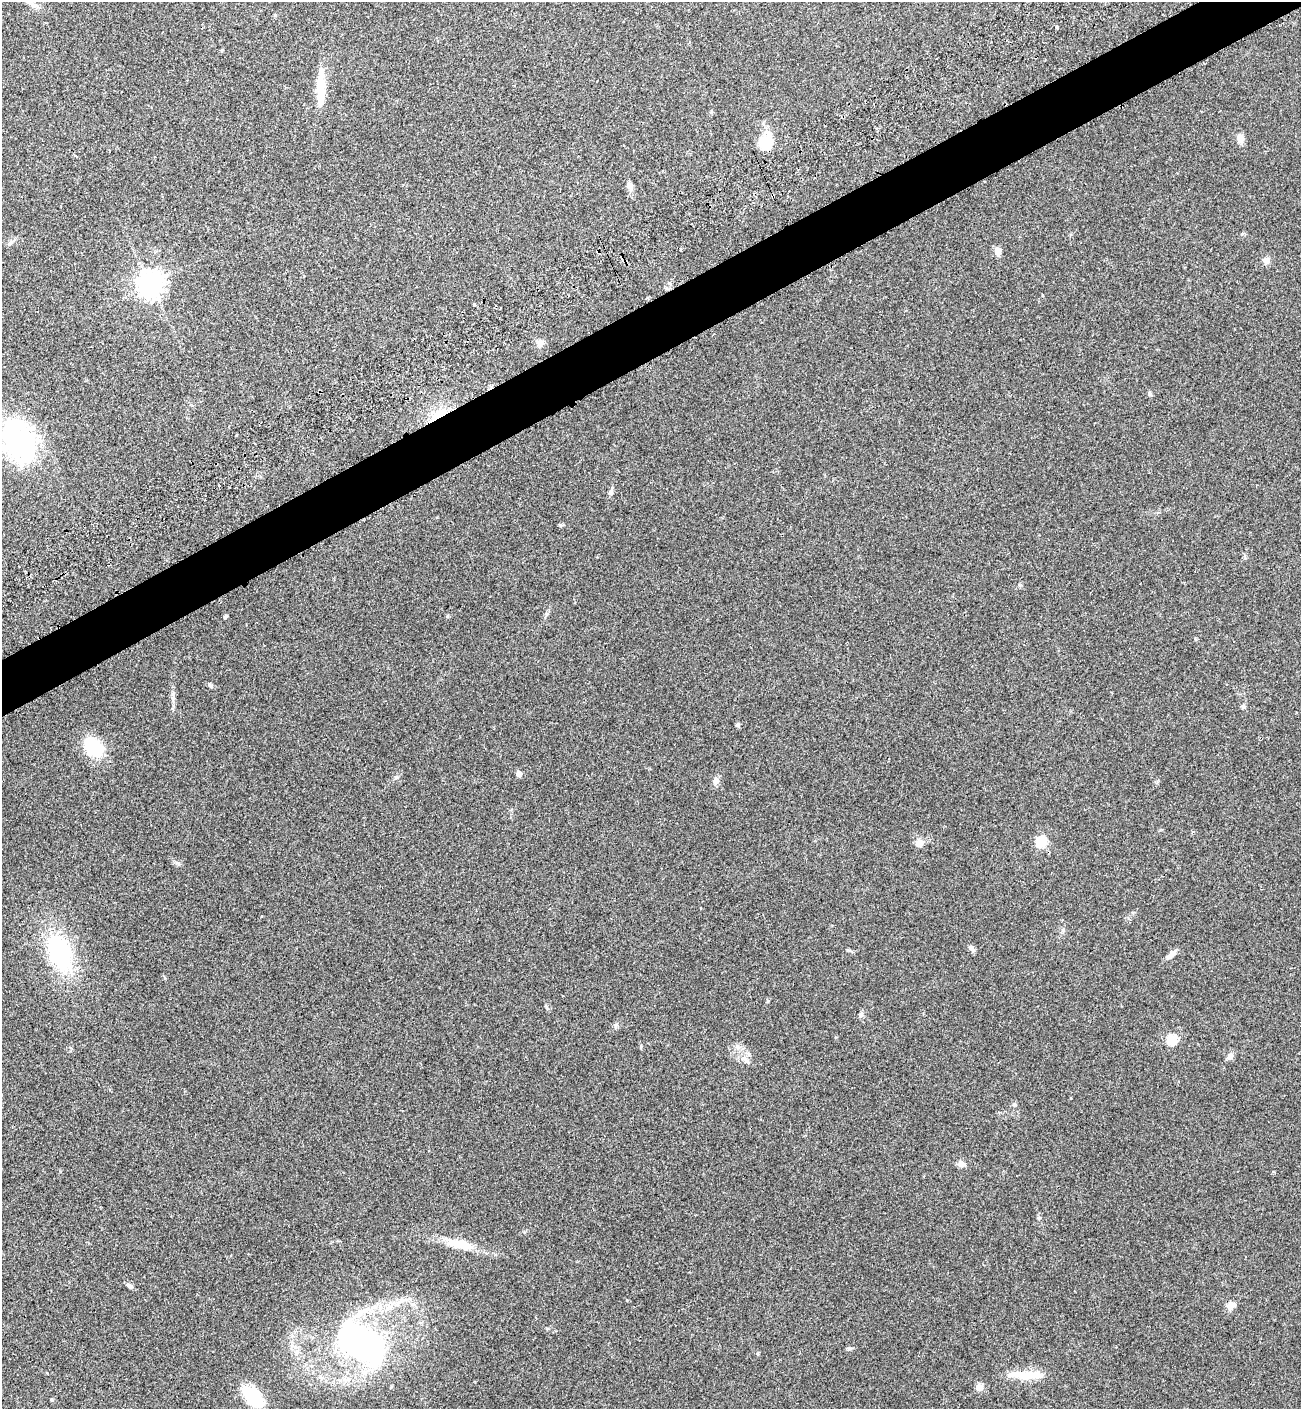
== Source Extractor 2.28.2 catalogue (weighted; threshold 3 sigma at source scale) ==
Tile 10 of 4 x 4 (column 2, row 3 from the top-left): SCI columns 1691-2989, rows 1488-2894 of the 5853 x 5823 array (HDU 1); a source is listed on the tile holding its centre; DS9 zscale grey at full resolution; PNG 1303 x 1411 px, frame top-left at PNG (2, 2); no overlay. Shown black and unused: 4% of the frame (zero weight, under 2 of 3 exposures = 7% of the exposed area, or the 3 px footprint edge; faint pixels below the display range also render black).
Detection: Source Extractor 2.28.2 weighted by HDU 2 'WHT'; one run over the whole footprint, this tile lists its part. Background 0.05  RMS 0.0075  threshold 0.0338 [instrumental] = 3 sigma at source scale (4.5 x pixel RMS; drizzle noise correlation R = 1.50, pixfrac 1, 0.05/0.05 arcsec/px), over >= 5 px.
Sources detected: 53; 1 inside a brighter object's white glare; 3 cosmic-ray / hot-pixel residue — not listed; the other 49 listed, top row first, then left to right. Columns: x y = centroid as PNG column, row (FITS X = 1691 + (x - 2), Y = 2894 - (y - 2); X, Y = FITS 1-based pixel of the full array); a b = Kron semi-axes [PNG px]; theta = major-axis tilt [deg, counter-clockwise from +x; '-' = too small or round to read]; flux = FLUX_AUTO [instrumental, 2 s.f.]
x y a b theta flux
33 5 9 5 -24 2.6
1057 27 3 3 - 1.4
320 87 51 10 -90 17
1240 138 12 9 -72 4.5
766 142 16 14 47 22
75 156 3 3 - 1.3
630 186 9 7 -70 3.3
998 252 10 7 -78 4.1
1266 261 10 7 3 2.5
150 284 8 8 - 770
474 304 3 3 - 5.2
540 343 12 8 70 3.3
1149 394 7 4 -71 1
438 415 25 8 28 13
19 442 52 34 -65 110
611 492 11 5 89 1.9
546 614 7 4 71 1.2
225 617 6 4 63 0.89
210 685 7 5 -40 1.4
1243 706 7 5 -57 1.4
738 725 6 5 - 1.1
93 747 21 14 -52 39
519 774 5 4 - 7.7
396 777 6 4 0 0.97
716 781 9 7 79 3.2
1041 842 10 9 - 13
919 843 12 9 20 4.2
971 948 9 5 -55 2.4
59 953 46 25 -68 69
1171 954 15 6 42 4
768 1001 5 4 - 0.74
546 1007 6 4 -71 0.93
861 1014 8 6 69 1.5
615 1026 7 4 89 1.2
1172 1039 5 5 - 49
738 1047 7 4 -72 1.6
1230 1056 10 7 69 3.1
745 1059 12 5 -64 2.7
1014 1104 6 5 - 1.2
962 1164 10 8 -8 3.1
1039 1218 6 4 -44 0.93
459 1244 38 11 -12 18
129 1286 10 5 -44 1.8
1230 1305 12 10 69 4.2
361 1343 46 26 -31 190
849 1348 8 4 8 1.2
1025 1375 38 11 -2 15
979 1387 11 9 0 3.3
253 1397 30 17 -47 28
Overlapping masked pixels (flux is a lower limit): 1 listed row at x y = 438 415
Unlisted compact peaks at least as high as the median listed source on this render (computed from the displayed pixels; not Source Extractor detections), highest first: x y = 447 616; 1020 585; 560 525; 177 863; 758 1353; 52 1400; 627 1300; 641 1046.